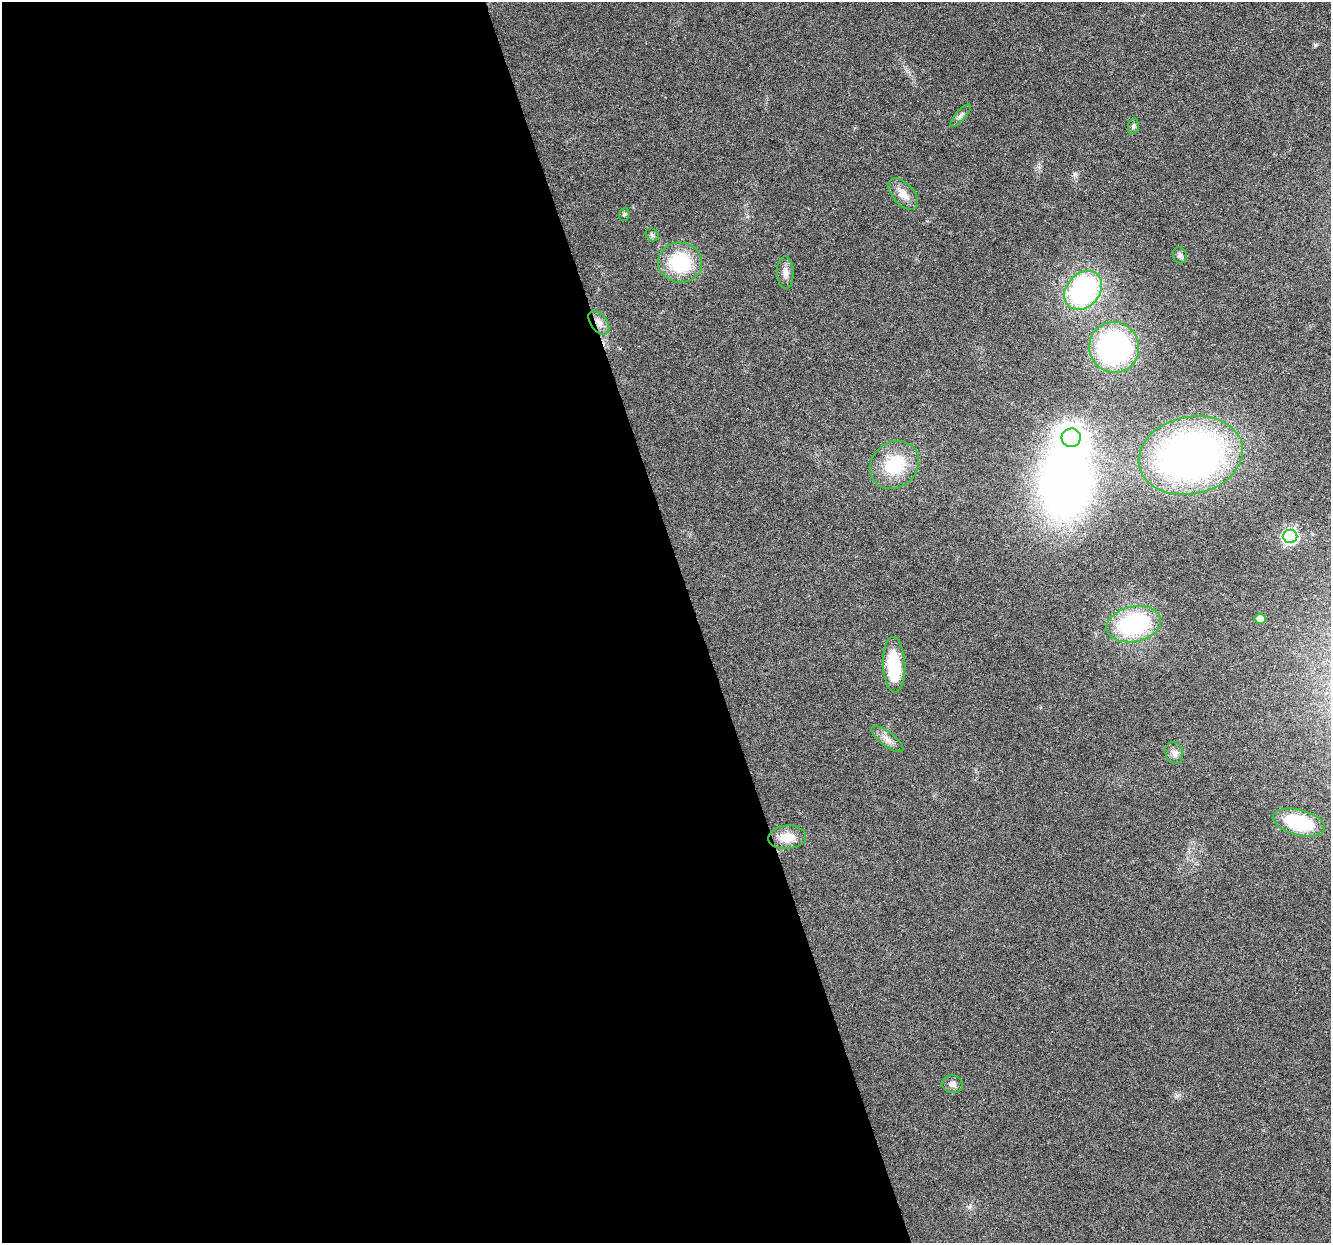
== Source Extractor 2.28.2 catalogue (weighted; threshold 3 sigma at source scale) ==
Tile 9 of 4 x 4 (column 1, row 3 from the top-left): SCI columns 3-1331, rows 1350-2590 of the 5317 x 5130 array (HDU 1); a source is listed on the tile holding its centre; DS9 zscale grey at full resolution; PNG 1333 x 1245 px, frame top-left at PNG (2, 2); each listed source drawn as its Kron ellipse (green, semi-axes under 4 px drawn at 4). Shown black and unused: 52% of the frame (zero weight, under 3 of 6 exposures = <1% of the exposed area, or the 3 px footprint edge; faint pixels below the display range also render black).
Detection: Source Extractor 2.28.2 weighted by HDU 2 'WHT'; one run over the whole footprint, this tile lists its part. Background 0.0256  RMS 0.0026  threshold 0.0107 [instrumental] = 3 sigma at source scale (4.09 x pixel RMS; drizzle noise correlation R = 1.36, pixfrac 0.8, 0.0396/0.0396 arcsec/px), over >= 5 px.
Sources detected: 24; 1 inside a brighter object's white glare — neither listed nor drawn; the other 23 listed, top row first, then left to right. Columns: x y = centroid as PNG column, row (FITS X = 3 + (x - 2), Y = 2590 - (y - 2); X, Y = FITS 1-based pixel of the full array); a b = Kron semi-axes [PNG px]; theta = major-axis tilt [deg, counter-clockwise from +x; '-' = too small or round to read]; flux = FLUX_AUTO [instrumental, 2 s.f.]
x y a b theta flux
960 116 14 5 48 0.8
1133 126 8 5 82 0.49
903 194 19 10 -48 2.7
624 214 6 5 - 0.4
652 235 7 5 -45 0.52
1180 255 8 7 - 0.65
680 263 22 20 -4 15
785 273 16 8 -89 1.6
1083 290 21 16 48 41
599 323 13 8 -54 1.6
1114 347 25 25 - 48
1071 438 9 9 - 270
1191 455 53 38 12 120
894 465 26 22 42 11
1290 536 7 6 - 43
1260 619 5 5 - 1.9
1134 624 27 17 12 27
894 665 28 11 -87 13
887 739 19 7 -37 1.7
1174 753 11 9 -71 1.2
1299 822 27 12 -14 14
787 837 19 12 4 4
953 1084 10 9 - 1.1
Overlapping masked pixels (flux is a lower limit): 1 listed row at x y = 599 323
Unlisted compact peaks at least as high as the median listed source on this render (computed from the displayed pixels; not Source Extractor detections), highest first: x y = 1315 45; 969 1207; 1075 174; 1179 1095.